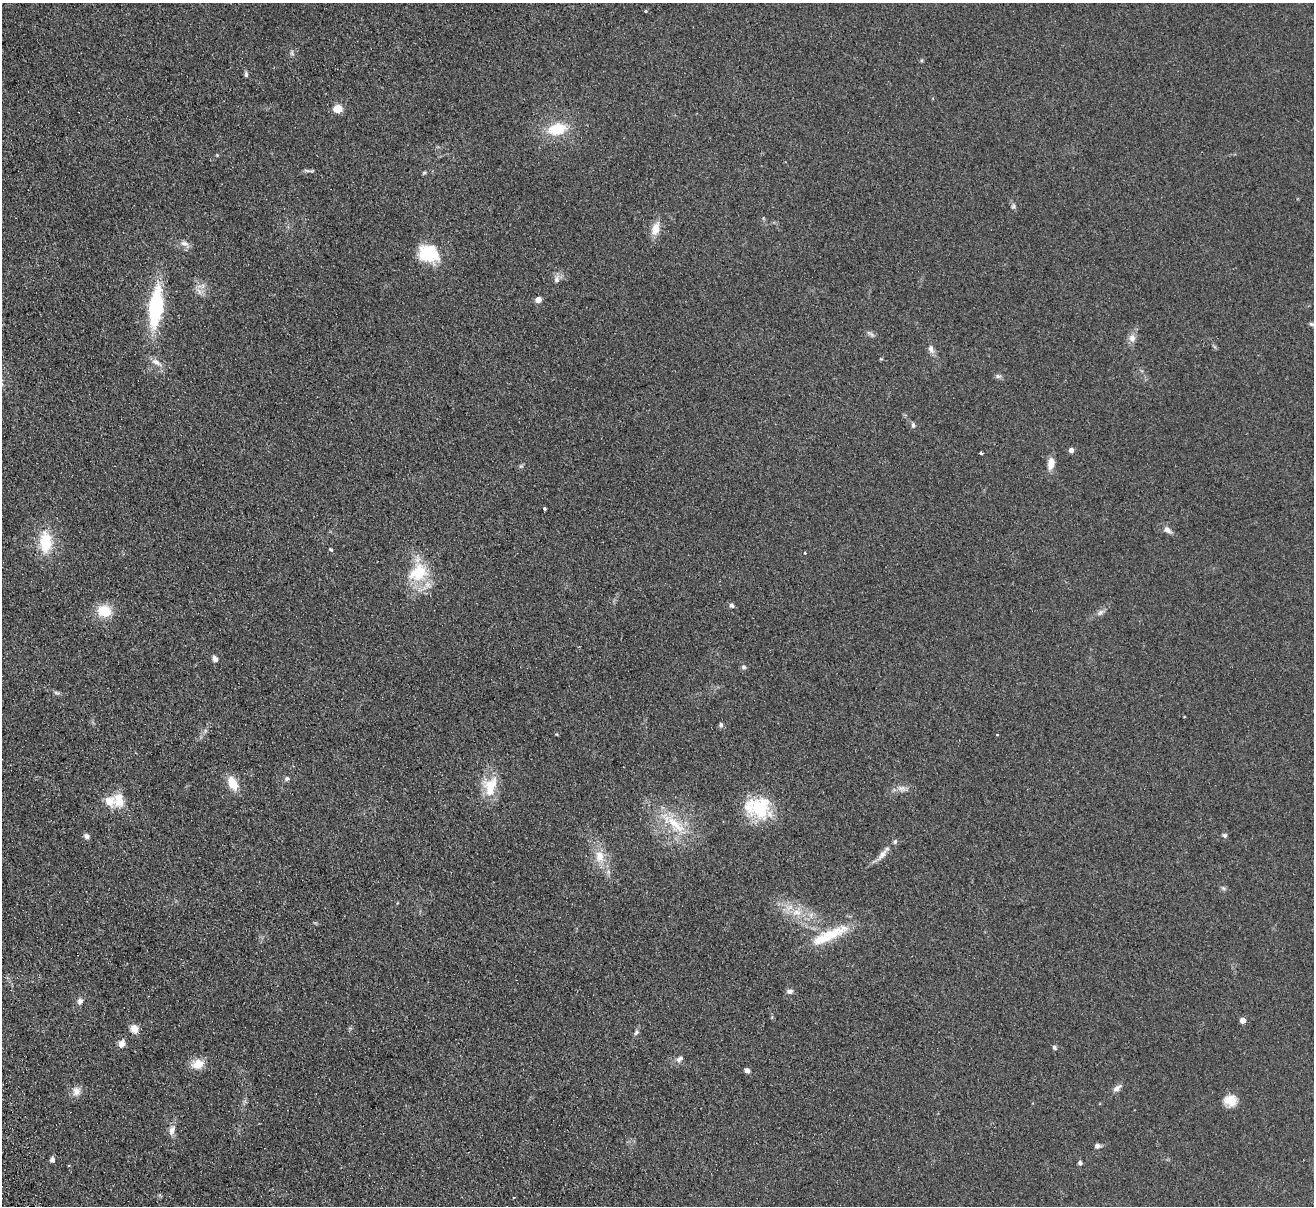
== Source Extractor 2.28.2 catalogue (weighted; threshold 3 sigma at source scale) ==
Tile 7 of 4 x 4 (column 3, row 2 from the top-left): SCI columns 2682-3993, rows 2696-3899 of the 5362 x 5269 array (HDU 1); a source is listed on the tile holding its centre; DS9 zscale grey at full resolution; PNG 1316 x 1208 px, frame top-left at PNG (2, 3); no overlay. Shown black and unused: <1% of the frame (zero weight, under 2 of 3 exposures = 3% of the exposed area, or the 3 px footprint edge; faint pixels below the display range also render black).
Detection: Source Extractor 2.28.2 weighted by HDU 2 'WHT'; one run over the whole footprint, this tile lists its part. Background 0.13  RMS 0.011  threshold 0.0508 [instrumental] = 3 sigma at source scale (4.5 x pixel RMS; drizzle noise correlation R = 1.50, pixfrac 1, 0.05/0.05 arcsec/px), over >= 5 px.
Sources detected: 78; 5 inside a brighter listed object's ellipse — not listed separately; the other 73 listed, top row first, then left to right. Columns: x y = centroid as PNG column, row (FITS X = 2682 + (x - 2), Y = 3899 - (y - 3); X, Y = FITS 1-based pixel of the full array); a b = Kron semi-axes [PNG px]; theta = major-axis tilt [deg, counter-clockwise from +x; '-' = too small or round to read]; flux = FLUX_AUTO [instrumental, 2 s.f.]
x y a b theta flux
646 11 4 3 - 1.2
246 74 7 5 -90 2
338 109 5 5 - 43
557 129 23 14 13 34
309 171 17 3 -2 2.5
424 173 5 4 - 1.4
1013 206 8 5 82 2.3
655 229 14 9 71 14
185 243 10 7 -20 5.4
429 254 23 18 -22 45
557 279 9 7 81 4.6
199 292 11 5 -68 4.7
538 300 5 4 - 13
156 307 43 14 83 91
1311 324 7 4 -26 1.9
871 334 14 4 -29 2.9
1132 338 11 9 87 6.5
931 349 13 7 -70 5.3
881 359 5 3 - 0.92
156 362 15 6 -31 7.1
998 376 8 6 -12 2.7
913 425 7 5 -89 2.4
1071 450 5 4 - 5.1
981 453 4 3 - 2.4
1051 464 15 8 78 8.8
521 466 6 5 - 1.7
545 509 3 3 - 2.5
1167 530 10 7 -37 5.5
46 542 24 14 -89 37
331 549 5 4 - 1.2
805 553 3 3 - 0.99
418 572 29 22 38 46
732 605 7 5 -35 2.6
104 611 14 12 -14 26
1100 612 12 6 37 4.2
215 658 8 5 -68 4
744 667 7 5 -27 2.1
57 693 9 5 -26 2.3
721 725 7 5 -80 2.4
287 779 7 6 - 2.8
233 783 15 10 -62 19
490 786 27 18 78 28
902 788 12 7 -3 6.3
109 801 21 16 13 18
760 808 31 26 75 53
675 825 36 14 -41 39
1225 835 6 6 - 2.2
86 836 7 6 - 3.7
882 854 21 7 53 7.7
599 856 16 12 -76 17
1223 888 7 4 -45 1.9
796 912 13 10 9 13
830 935 52 14 25 42
790 991 8 6 10 3.8
80 1001 8 7 - 3.9
1243 1020 5 4 - 11
134 1029 9 8 - 10
636 1032 8 5 57 2.8
122 1043 8 7 - 6.5
1054 1047 6 5 - 2.1
679 1059 11 6 38 4
198 1064 14 11 23 16
747 1070 6 6 - 3.6
1117 1088 14 6 39 4.9
76 1091 12 10 -88 7.6
1230 1100 14 12 -18 15
1033 1103 4 2 - 0.86
172 1130 15 8 68 6.4
1097 1146 6 5 - 4.2
52 1160 5 5 - 4.2
1080 1163 5 4 - 2.9
69 1166 4 2 - 1.2
514 1197 3 3 - 1.1